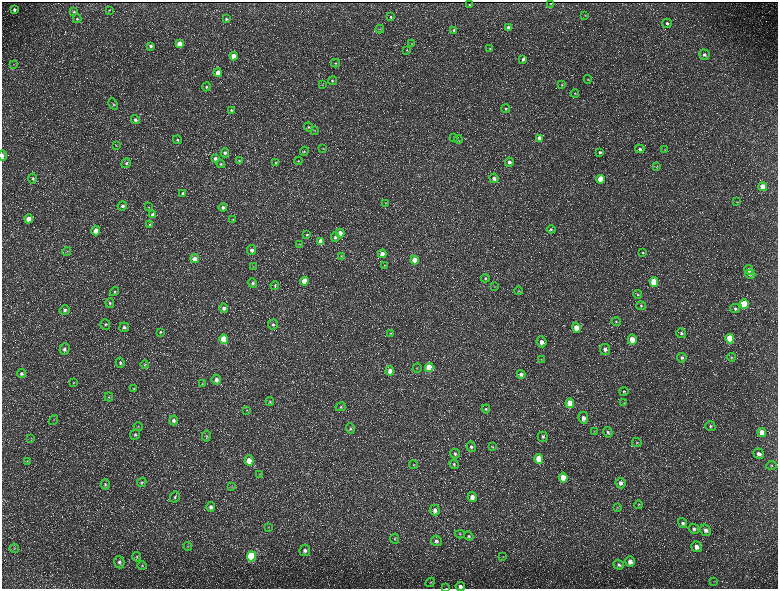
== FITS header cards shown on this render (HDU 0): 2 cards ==
NAXIS1  =                 1552 / length of data axis 1
NAXIS2  =                 1173 / length of data axis 2

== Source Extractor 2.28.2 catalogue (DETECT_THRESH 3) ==
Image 1552 x 1173 px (HDU 0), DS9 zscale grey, zoomed out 1/2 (1 PNG px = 2 x 2 image px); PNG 780 x 591 px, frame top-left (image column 1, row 1173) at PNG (2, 2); each listed source drawn as its Kron ellipse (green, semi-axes under 4 px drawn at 4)
Background 219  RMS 9.8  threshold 29.4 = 3 sigma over >= 5 px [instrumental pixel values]
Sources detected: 234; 36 cannot appear on this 1/2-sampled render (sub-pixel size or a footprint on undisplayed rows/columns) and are neither listed nor drawn; the other 198 listed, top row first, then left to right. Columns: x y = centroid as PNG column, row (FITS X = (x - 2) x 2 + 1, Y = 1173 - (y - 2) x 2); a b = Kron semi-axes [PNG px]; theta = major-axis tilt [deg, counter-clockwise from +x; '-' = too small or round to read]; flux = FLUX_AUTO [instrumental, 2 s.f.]
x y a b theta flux
551 3 2 1 - 1200
469 5 2 2 - 1400
14 10 3 3 - 4200
109 10 3 2 - 1300
74 12 4 3 - 2100
585 15 3 3 - 1100
390 17 4 3 - 2900
77 19 4 4 - 2400
226 19 3 3 - 2600
667 23 5 4 - 4300
508 27 4 4 - 5900
380 29 4 3 - 1600
454 30 4 4 - 3100
179 44 4 3 - 22000
411 44 3 2 - 1200
151 46 4 4 - 4500
490 49 4 3 - 1900
407 50 3 3 - 1500
704 55 5 5 - 5500
234 56 4 4 - 22000
523 59 3 3 - 4000
335 63 4 4 - 2400
13 64 3 2 - 1100
218 73 4 4 - 15000
588 79 4 4 - 2100
332 81 4 4 - 2400
322 85 3 2 - 1000
562 85 4 3 - 1500
206 87 4 4 - 2900
575 93 4 3 - 1800
113 104 6 3 -61 2600
506 109 4 4 - 3300
231 110 4 3 - 2600
135 120 4 4 - 6200
309 127 5 4 - 3000
314 130 3 3 - 1300
453 137 3 3 - 1200
539 138 4 4 - 9900
458 139 4 3 - 1600
177 140 4 4 - 3200
116 146 3 3 - 1300
323 148 3 2 - 1100
640 149 4 4 - 4300
665 149 3 3 - 1100
304 151 4 4 - 2600
600 152 4 4 - 3100
225 153 4 4 - 4300
2 156 5 2 - 4700
215 158 4 4 - 5200
239 161 3 3 - 1400
298 161 4 3 - 1800
509 162 4 4 - 5900
126 163 5 4 - 3400
275 163 3 3 - 1700
221 164 4 4 - 2400
657 166 4 3 - 1400
494 178 5 4 - 8600
32 179 5 4 - 3400
600 179 4 4 - 31000
763 187 4 4 - 36000
183 193 4 3 - 4200
737 202 3 2 - 1000
386 203 3 2 - 890
122 206 5 4 - 4700
149 207 3 3 - 1300
223 208 4 4 - 6000
153 215 4 4 - 12000
29 219 4 4 - 19000
233 220 3 3 - 1500
149 224 4 4 - 2200
551 229 4 4 - 2900
96 231 5 4 - 18000
340 233 4 4 - 19000
307 235 4 4 - 2800
335 237 5 4 - 4400
321 241 4 4 - 30000
299 244 3 3 - 1500
252 250 5 4 - 6300
67 251 4 3 - 1600
643 252 4 3 - 2200
382 254 4 4 - 15000
341 256 3 3 - 1300
195 259 4 4 - 14000
414 260 4 4 - 28000
384 265 3 3 - 1300
253 266 3 3 - 1400
749 270 5 4 - 7700
750 274 5 4 - 2400
485 278 4 4 - 2800
304 281 4 4 - 39000
654 282 5 4 - 64000
253 283 5 4 - 3900
275 285 4 4 - 2400
494 287 3 2 - 880
519 291 4 4 - 2400
115 292 5 4 - 2600
638 294 4 4 - 2200
110 303 5 4 - 3200
744 304 5 4 - 87000
641 306 5 4 - 2400
224 308 4 4 - 7100
735 309 5 4 - 4100
65 310 5 4 - 4500
616 322 5 4 - 2500
105 324 5 5 - 3800
273 324 5 5 - 4700
124 327 5 5 - 5200
576 328 5 4 - 23000
160 332 4 4 - 2200
391 333 3 2 - 1000
681 333 5 4 - 4100
224 339 5 4 - 89000
730 339 5 4 - 73000
632 340 5 4 - 30000
541 342 5 5 - 11000
64 349 6 5 - 6700
605 349 5 5 - 7300
731 357 4 3 - 2200
682 358 5 4 - 4800
541 359 2 2 - 830
120 363 5 4 - 4200
145 365 4 3 - 1800
417 368 5 3 - 1600
429 368 4 4 - 61000
390 371 5 4 - 15000
21 373 5 4 - 4100
521 374 4 4 - 6600
216 379 5 4 - 8300
73 383 4 3 - 1700
203 384 4 3 - 1700
134 389 4 4 - 2000
624 391 5 4 - 2900
109 397 4 4 - 2200
270 402 4 3 - 2100
570 403 5 4 - 51000
624 403 4 3 - 1500
341 407 5 4 - 3000
486 409 4 4 - 2700
247 410 4 3 - 1400
583 418 6 5 - 10000
53 420 5 2 - 1500
173 420 5 4 - 5600
710 426 5 4 - 3000
138 427 5 3 - 1900
350 428 5 4 - 2900
594 431 4 2 - 1300
608 432 5 4 - 3700
762 432 5 4 - 21000
135 435 5 5 - 3700
206 436 6 4 79 2700
543 437 5 5 - 3900
31 438 4 2 - 1300
637 442 5 4 - 2400
471 447 5 4 - 4000
492 447 4 3 - 1300
455 454 5 5 - 4100
759 454 5 5 - 8300
539 459 5 4 - 50000
249 460 5 4 - 22000
27 461 4 3 - 1700
454 464 5 3 - 2400
414 465 4 3 - 1800
771 465 5 3 - 2000
259 475 3 2 - 1100
563 478 5 4 - 31000
142 482 5 4 - 2700
621 483 5 5 - 6800
105 484 5 4 - 3300
231 486 3 3 - 1400
175 497 6 5 - 4100
472 497 5 4 - 12000
639 505 4 3 - 1600
211 507 5 4 - 7300
617 507 4 3 - 1600
435 510 5 4 - 8900
683 523 5 4 - 4500
269 527 3 2 - 1400
694 529 5 4 - 4900
706 530 6 5 - 7400
460 534 5 3 - 2000
469 536 5 4 - 3100
395 539 5 4 - 3000
436 541 5 5 - 5800
188 547 4 4 - 2300
696 547 5 5 - 11000
14 548 4 4 - 2700
305 550 5 5 - 6900
251 556 5 4 - 160000
503 556 3 3 - 1300
137 557 4 4 - 2200
119 562 6 5 - 6000
630 562 5 4 - 13000
619 565 5 4 - 4400
142 566 5 3 - 2000
713 581 3 2 - 1100
430 582 5 4 - 2300
460 586 4 4 - 7100
446 588 3 2 - 560
At the frame edge (FLAGS 8, measured only in part): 3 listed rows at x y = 2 156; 460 586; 446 588
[36 sub-pixel or undisplayed-footprint detections neither listed nor drawn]